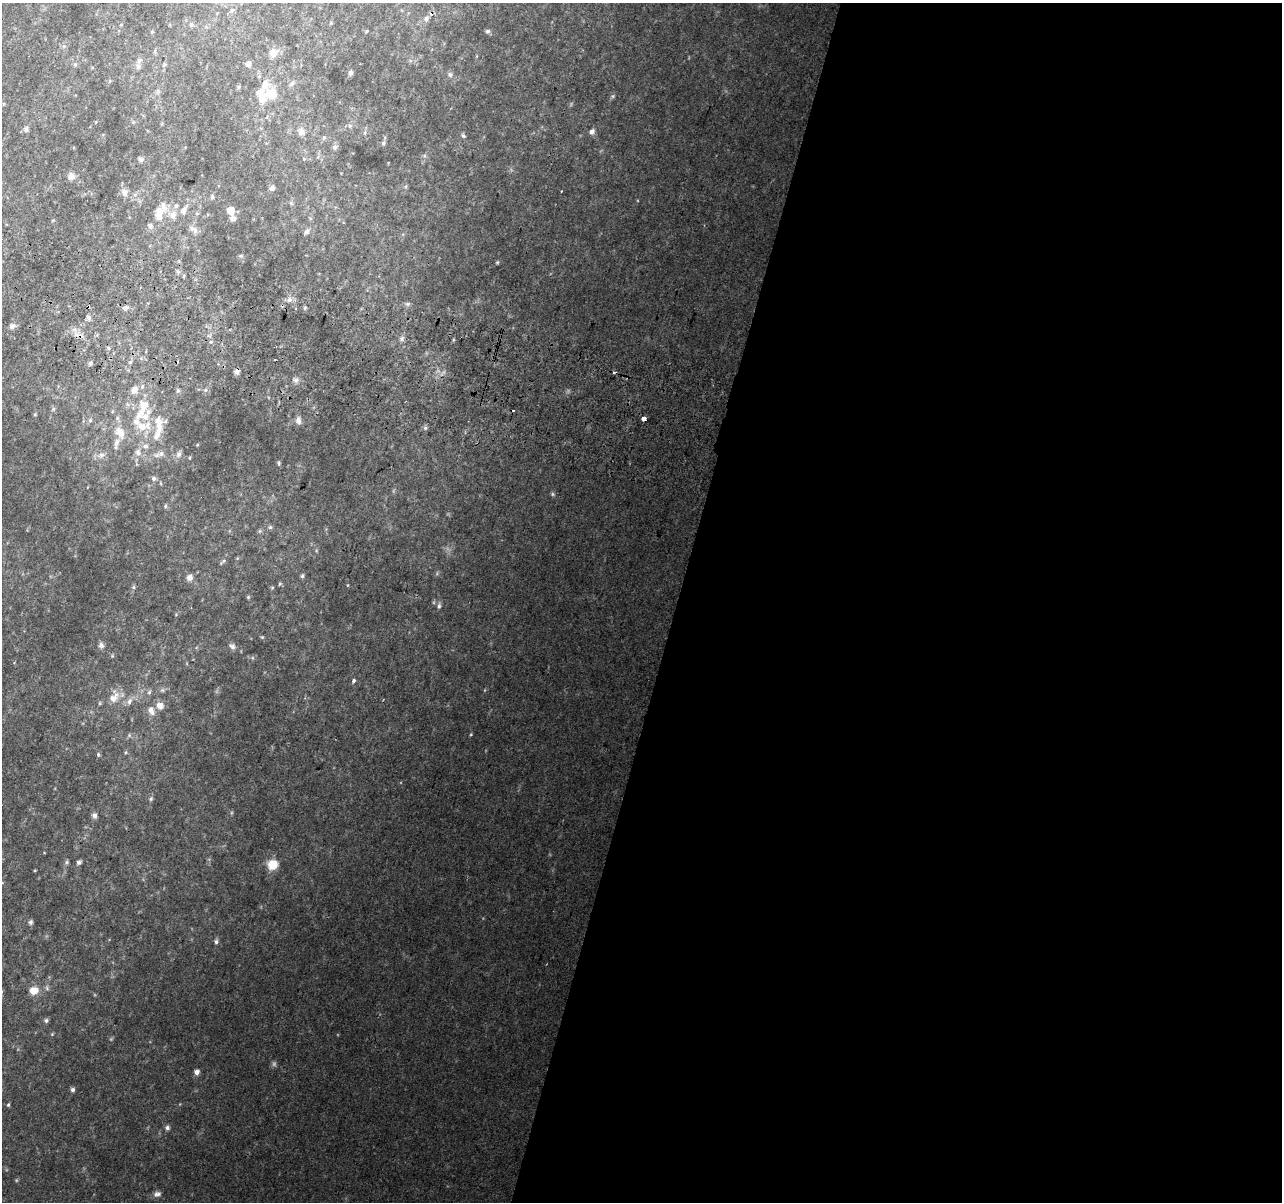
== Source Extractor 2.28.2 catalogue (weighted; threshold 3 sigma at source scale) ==
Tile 12 of 4 x 4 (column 4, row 3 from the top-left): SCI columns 3861-5140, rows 1529-2728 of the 5152 x 5395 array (HDU 1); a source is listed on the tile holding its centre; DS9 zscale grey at full resolution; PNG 1284 x 1204 px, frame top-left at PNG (2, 3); no overlay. Shown black and unused: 47% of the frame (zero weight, under 2 of 3 exposures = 2% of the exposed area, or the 3 px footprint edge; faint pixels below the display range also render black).
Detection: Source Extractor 2.28.2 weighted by HDU 2 'WHT'; one run over the whole footprint, this tile lists its part. Background 0.0671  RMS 0.0096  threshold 0.0433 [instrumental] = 3 sigma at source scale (4.5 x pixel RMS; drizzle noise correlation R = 1.50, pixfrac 1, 0.0396/0.0396 arcsec/px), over >= 5 px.
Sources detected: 148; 5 too faint to see at this stretch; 5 cosmic-ray / hot-pixel residue — not listed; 13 inside a brighter listed object's ellipse — not listed separately; the other 125 listed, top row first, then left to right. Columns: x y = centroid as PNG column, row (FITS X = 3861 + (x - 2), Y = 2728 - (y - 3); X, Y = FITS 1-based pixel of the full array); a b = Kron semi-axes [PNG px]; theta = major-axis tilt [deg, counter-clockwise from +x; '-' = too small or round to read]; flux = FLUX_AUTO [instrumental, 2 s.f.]
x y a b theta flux
232 10 7 6 - 2.7
426 19 7 6 - 3.6
331 23 4 4 - 1
121 24 4 3 - 0.75
191 24 6 6 - 2.6
367 31 5 3 - 0.85
488 31 6 5 - 1.9
152 32 5 4 - 1.2
64 46 6 4 44 1.6
155 51 6 4 -86 1.7
273 52 8 7 - 11
75 64 6 5 - 1.8
248 64 5 5 - 4.7
164 65 7 5 55 1.7
138 66 11 8 -89 4.8
351 73 6 5 - 2.2
450 74 7 7 - 2.6
265 85 10 8 71 9.9
239 87 5 5 - 1.6
158 91 6 6 - 2.2
271 93 9 8 - 23
262 99 10 9 - 8.6
350 126 7 5 -88 2.4
26 129 7 7 - 3.2
301 132 11 10 - 6.2
592 132 6 5 - 4
463 136 7 5 -48 2
324 137 6 5 - 1.9
383 143 6 5 - 2.1
335 147 7 6 - 2.9
424 156 6 4 72 1.6
140 159 7 6 - 2.3
71 176 9 9 - 5.3
272 188 7 6 - 3.3
125 192 11 9 -66 6
212 197 6 5 - 2
291 203 6 5 - 1.7
163 206 20 10 89 10
184 210 12 6 62 6.2
231 210 6 5 - 14
197 213 6 4 19 1.3
173 215 11 10 - 8.4
233 218 8 6 22 3.5
150 226 7 6 - 3.9
192 228 10 8 -7 4.4
306 232 8 6 51 3.4
241 256 5 5 - 1.4
497 262 5 4 - 1.1
289 300 3 3 - 16
408 304 8 6 1 2.3
88 307 3 3 - 11
125 308 7 5 44 2.5
89 318 6 5 - 3
12 326 6 5 - 4.7
402 339 7 7 - 3.2
108 348 5 5 - 1.6
130 362 6 3 18 1.3
90 363 6 5 - 2.1
237 371 6 6 - 3.9
296 380 7 7 - 3.3
134 390 8 7 - 7.3
205 390 5 4 - 1.7
178 391 6 5 - 2.3
128 405 6 4 -19 2
144 405 14 12 -80 15
53 409 6 4 72 1.4
35 414 4 4 - 1
644 418 3 3 - 50
90 420 7 5 68 1.8
298 420 10 7 87 4.4
165 421 9 5 14 2
142 427 20 11 7 19
425 428 6 4 -44 1.7
119 432 12 9 -59 14
157 435 16 10 70 9.8
116 443 11 6 67 4.8
197 445 4 3 - 0.8
146 446 8 7 - 3.9
138 452 10 9 - 5.6
161 454 10 8 16 4.7
179 454 10 7 66 3.8
101 455 10 8 25 4.6
279 463 6 4 89 1.7
153 478 6 6 - 2.7
165 506 5 5 - 1.5
270 527 6 5 - 1.8
260 531 6 5 - 1.5
224 561 7 5 69 2.1
302 576 5 5 - 1.7
189 577 8 7 - 5
280 584 5 4 - 1.2
133 587 5 5 - 1.5
248 597 5 5 - 1.2
439 606 8 5 73 2.5
262 637 5 4 - 1.2
101 645 8 7 - 3.2
232 646 9 6 -44 3.4
112 656 5 4 - 1.1
354 680 3 3 - 7.1
162 690 7 5 19 2.2
149 692 6 5 - 2
114 697 16 10 62 12
129 701 11 7 70 4.4
160 706 7 7 - 7.8
151 710 13 8 -62 7.2
471 734 5 3 - 0.98
129 735 6 5 - 1.7
126 752 5 3 - 1.1
98 755 7 4 -65 1.6
151 799 6 5 - 1.8
94 815 6 5 - 4
66 862 6 5 - 1.8
79 862 5 5 - 2.9
272 864 11 10 - 16
30 922 7 6 - 2.4
216 941 7 5 85 2.6
47 988 8 5 -78 2.3
34 990 12 10 6 10
46 1020 5 5 - 2.1
52 1034 5 3 - 0.87
197 1072 6 5 - 5.3
73 1090 5 5 - 2.6
8 1105 4 3 - 1.3
167 1128 6 6 - 3
157 1194 11 8 13 4.5
Overlapping masked pixels (flux is a lower limit): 3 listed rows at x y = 426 19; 88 307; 237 371
Unlisted compact peaks at least as high as the median listed source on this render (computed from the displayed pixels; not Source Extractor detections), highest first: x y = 305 308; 348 585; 272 588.